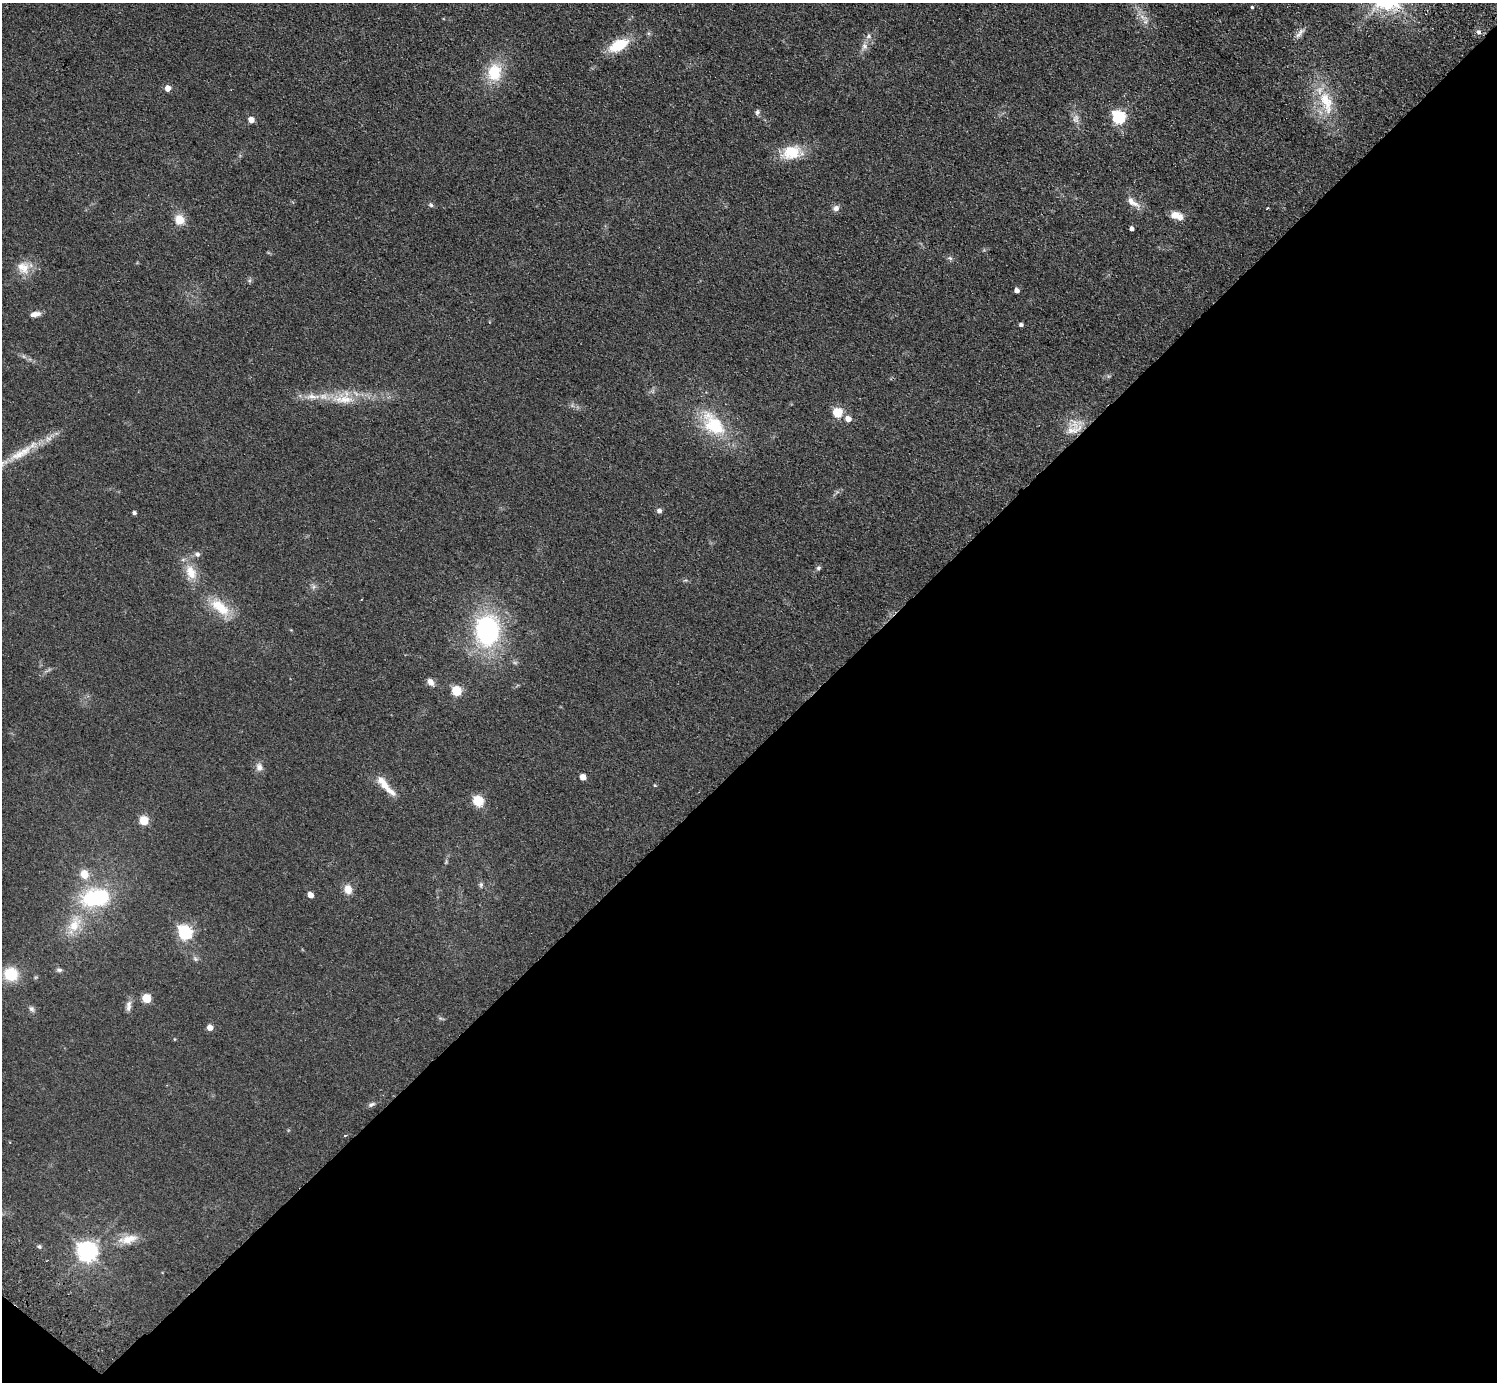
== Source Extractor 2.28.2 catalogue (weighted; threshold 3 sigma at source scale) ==
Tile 15 of 4 x 4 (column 3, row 4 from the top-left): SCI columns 3029-4523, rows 344-1723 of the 6059 x 6067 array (HDU 1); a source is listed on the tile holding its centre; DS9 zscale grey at full resolution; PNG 1499 x 1384 px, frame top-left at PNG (2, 3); no overlay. Shown black and unused: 46% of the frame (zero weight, under 2 of 3 exposures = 3% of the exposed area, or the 3 px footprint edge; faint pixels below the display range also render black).
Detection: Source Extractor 2.28.2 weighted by HDU 2 'WHT'; one run over the whole footprint, this tile lists its part. Background 0.0635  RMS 0.009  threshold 0.0404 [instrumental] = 3 sigma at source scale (4.5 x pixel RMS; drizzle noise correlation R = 1.50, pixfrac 1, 0.05/0.05 arcsec/px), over >= 5 px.
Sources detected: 81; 6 inside a brighter listed object's ellipse — not listed separately; the other 75 listed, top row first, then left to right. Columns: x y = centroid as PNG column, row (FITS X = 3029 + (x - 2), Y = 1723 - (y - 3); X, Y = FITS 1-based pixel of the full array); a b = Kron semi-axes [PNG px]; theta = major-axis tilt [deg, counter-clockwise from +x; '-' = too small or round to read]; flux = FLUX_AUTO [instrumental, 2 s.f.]
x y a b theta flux
1252 7 3 3 - 2.1
1143 17 14 5 -22 4.3
1478 32 7 5 -4 2.7
1300 33 18 6 48 4.6
869 36 8 7 - 3.3
618 45 23 12 27 28
864 46 11 8 77 5
494 72 22 17 81 30
168 88 5 5 - 8.9
1326 102 37 16 -72 35
757 112 8 6 65 2.3
1118 117 6 6 - 150
1076 119 13 9 89 5.4
251 120 5 4 - 9.9
792 152 27 16 10 27
1132 202 21 8 -34 8.2
431 205 6 5 - 1.7
836 208 8 7 - 4.1
1267 208 3 2 - 0.94
1177 215 14 8 -21 9.7
179 220 10 9 - 15
1132 229 5 4 - 3.3
950 258 8 5 -21 2
23 268 19 17 -54 14
250 280 7 4 71 1.5
1017 290 5 4 - 5.4
35 314 13 6 12 5.4
1021 325 4 4 - 2.2
23 356 7 4 -71 1.4
343 399 38 14 -6 28
837 413 6 5 - 49
848 419 6 5 - 7.5
713 424 40 23 -49 50
1075 427 26 19 40 19
21 453 42 11 29 26
659 511 5 5 - 3.7
134 513 4 4 - 2.3
197 554 7 7 - 2.8
818 568 6 5 - 1.7
191 572 22 15 -68 16
685 580 6 4 -17 1.2
313 587 8 6 48 2.6
361 599 3 2 - 1.4
220 607 31 14 -42 27
487 630 25 19 86 150
48 670 13 2 30 1.8
430 682 9 7 -55 4.9
456 691 6 5 - 54
259 767 12 9 -85 5.1
583 777 5 4 - 11
655 785 4 4 - 0.9
385 786 16 11 -53 8.8
478 801 6 5 - 67
144 821 5 5 - 44
84 874 11 9 -59 11
481 885 7 5 88 1.8
348 889 11 8 -76 9.2
310 895 5 4 - 9.5
92 899 22 20 0 58
75 924 27 15 65 24
185 933 6 6 - 180
195 959 8 6 -49 2.2
59 970 8 5 -13 2.1
11 974 14 14 - 27
36 977 6 4 18 1
147 998 5 5 - 38
129 1006 16 7 85 4.6
31 1009 9 7 -48 2.8
441 1019 10 3 -15 1.3
210 1028 5 5 - 8.8
371 1104 10 5 22 2.4
345 1135 4 3 - 0.9
128 1239 28 12 12 15
39 1246 7 5 -26 1.7
87 1252 7 7 - 570
Overlapping masked pixels (flux is a lower limit): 1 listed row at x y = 1075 427